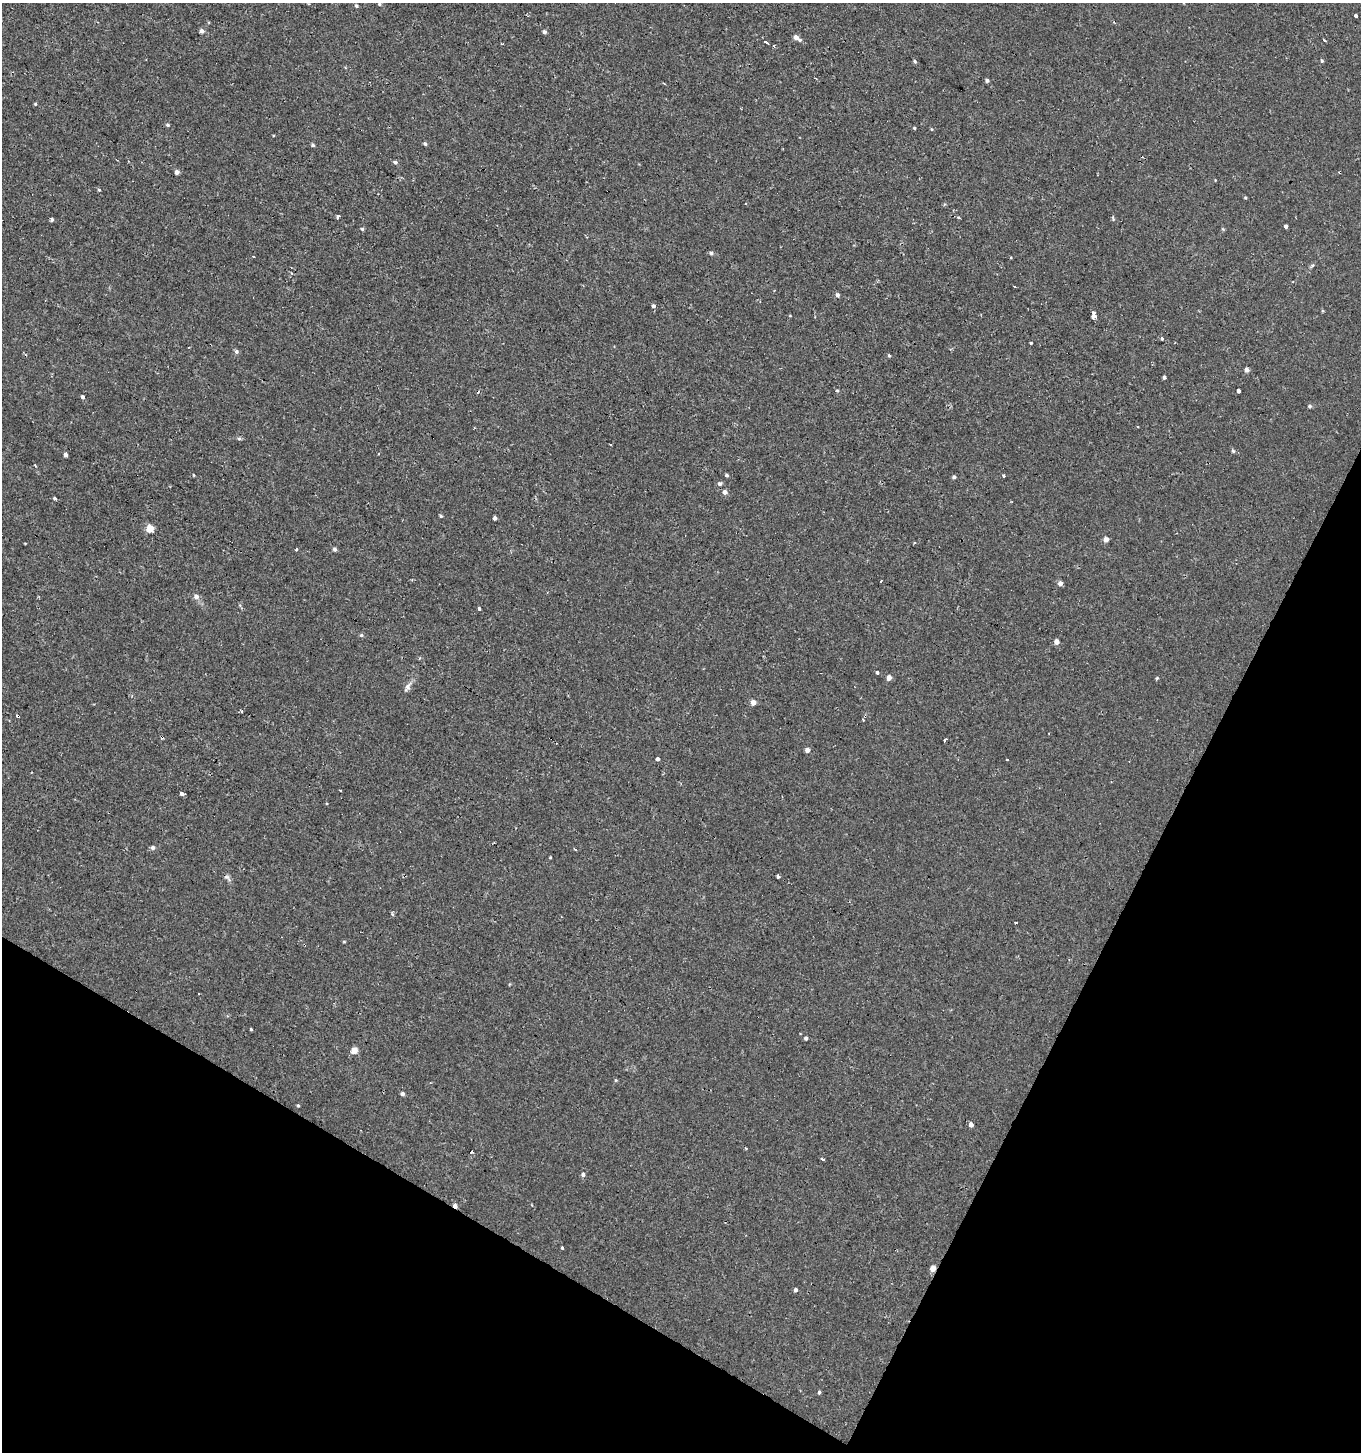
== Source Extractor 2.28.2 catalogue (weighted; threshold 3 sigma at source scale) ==
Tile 15 of 4 x 4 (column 3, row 4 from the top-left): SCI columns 2918-4276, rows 45-1494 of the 5950 x 5842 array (HDU 1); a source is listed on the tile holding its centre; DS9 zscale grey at full resolution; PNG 1363 x 1454 px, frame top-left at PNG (2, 3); no overlay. Shown black and unused: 24% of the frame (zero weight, under 2 of 3 exposures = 3% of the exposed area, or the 3 px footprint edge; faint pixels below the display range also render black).
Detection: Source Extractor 2.28.2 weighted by HDU 2 'WHT'; one run over the whole footprint, this tile lists its part. Background -4.14e-04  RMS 0.0023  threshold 0.0104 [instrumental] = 3 sigma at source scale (4.5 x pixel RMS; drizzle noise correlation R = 1.50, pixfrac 1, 0.0396/0.0396 arcsec/px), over >= 5 px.
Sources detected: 114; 13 cosmic-ray / hot-pixel residue — not listed; the other 101 listed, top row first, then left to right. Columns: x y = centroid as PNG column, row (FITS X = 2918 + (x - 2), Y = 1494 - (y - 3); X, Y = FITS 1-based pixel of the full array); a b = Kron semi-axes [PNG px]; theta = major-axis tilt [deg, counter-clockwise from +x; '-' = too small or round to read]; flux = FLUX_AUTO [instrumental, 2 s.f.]
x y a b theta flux
379 4 5 4 - 0.31
356 6 5 4 - 0.38
1356 16 3 3 - 3.7
201 31 5 4 - 0.9
544 32 5 4 - 0.59
797 38 9 4 -33 1.4
1324 40 3 2 - 0.81
766 42 5 3 - 3.1
774 46 3 3 - 0.25
915 61 5 4 - 0.34
1322 61 4 4 - 0.33
987 80 4 4 - 0.47
35 104 4 4 - 0.22
168 125 5 4 - 0.34
914 128 3 3 - 0.26
425 144 4 4 - 0.41
313 145 5 4 - 0.39
395 162 6 4 -27 0.51
177 172 4 4 - 0.99
1340 172 3 2 - 0.3
99 190 5 3 - 0.23
1245 198 4 3 - 0.28
338 217 4 3 - 1.5
958 217 3 3 - 0.39
1113 219 8 3 -85 0.27
51 220 4 3 - 0.41
1286 226 3 3 - 3.8
362 229 5 4 - 0.29
1223 229 5 4 - 0.24
711 253 5 4 - 0.42
1312 265 7 4 52 0.37
837 295 5 4 - 0.64
653 306 4 4 - 0.55
1094 316 5 3 - 11
1162 339 3 2 - 0.51
1031 343 3 2 - 0.21
236 351 5 5 - 0.61
889 355 4 3 - 0.29
1246 370 4 4 - 1.1
1164 377 3 3 - 8.9
1238 390 3 3 - 12
837 391 4 4 - 0.26
83 397 4 4 - 0.55
1309 406 5 4 - 0.4
1138 427 3 2 - 0.23
239 439 6 4 0 0.36
611 444 2 2 - 0.25
1233 451 5 5 - 0.34
65 454 4 3 - 2.7
35 465 3 2 - 0.21
194 475 4 2 - 0.16
727 475 5 4 - 0.38
1003 475 3 3 - 0.79
954 477 4 4 - 0.45
720 484 5 5 - 0.67
725 492 5 5 - 0.99
55 498 3 3 - 0.63
441 516 4 3 - 0.33
495 518 4 3 - 0.73
150 528 5 5 - 5.3
1106 539 4 4 - 1.4
296 549 4 3 - 0.42
335 549 5 4 - 0.55
1060 583 4 4 - 1.2
196 597 8 6 -23 0.84
479 609 4 3 - 0.34
361 635 5 4 - 0.36
1056 642 4 4 - 1.5
877 672 3 3 - 3.5
889 678 4 4 - 1.6
1157 678 4 3 - 0.3
407 687 15 6 60 1.1
753 702 4 4 - 1.7
241 711 3 3 - 0.44
18 716 4 3 - 2.5
945 740 3 3 - 2.6
807 750 4 4 - 1
657 759 4 3 - 0.63
340 790 3 2 - 0.32
182 793 4 3 - 4.5
153 848 5 5 - 0.68
575 849 3 2 - 0.32
550 857 3 3 - 0.19
226 877 6 5 - 0.51
778 877 4 3 - 0.38
1015 922 3 3 - 0.93
344 942 5 3 - 0.19
251 1029 4 3 - 0.25
806 1038 4 4 - 0.5
354 1050 5 4 - 3.2
402 1094 4 4 - 0.74
298 1106 3 3 - 1.4
971 1125 5 4 - 1
471 1151 3 3 - 4.6
822 1159 4 3 - 1.4
583 1174 5 5 - 0.65
455 1206 5 4 - 1
562 1248 3 3 - 2.4
933 1268 4 4 - 2.5
795 1290 4 4 - 0.58
819 1392 4 3 - 0.35
Overlapping masked pixels (flux is a lower limit): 4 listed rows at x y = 1340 172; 18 716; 455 1206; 933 1268